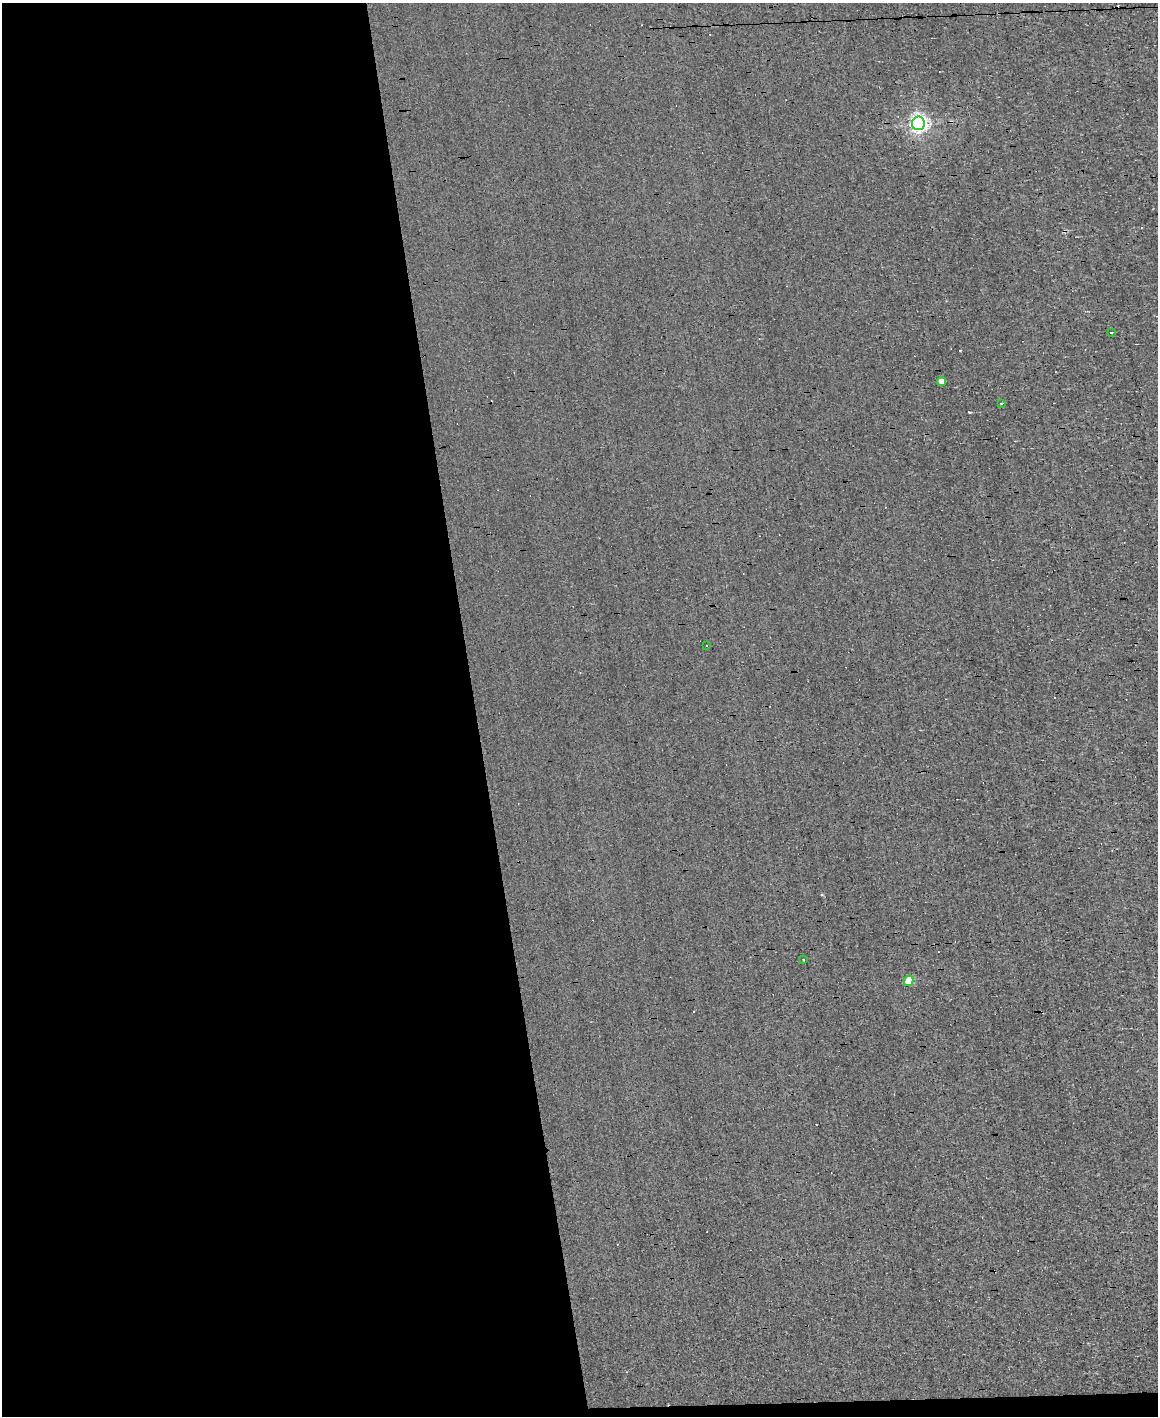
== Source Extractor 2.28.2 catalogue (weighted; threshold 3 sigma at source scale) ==
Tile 9 of 4 x 3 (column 1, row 3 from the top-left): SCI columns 1-1156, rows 222-1635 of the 4625 x 4573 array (HDU 1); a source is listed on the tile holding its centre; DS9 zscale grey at full resolution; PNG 1160 x 1418 px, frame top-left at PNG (2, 3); each listed source drawn as its Kron ellipse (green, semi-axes under 4 px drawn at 4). Shown black and unused: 42% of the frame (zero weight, under 3 of 4 exposures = <1% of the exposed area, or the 3 px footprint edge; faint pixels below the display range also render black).
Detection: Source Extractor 2.28.2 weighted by HDU 2 'WHT'; one run over the whole footprint, this tile lists its part. Background 1.57e-04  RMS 0.04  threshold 0.179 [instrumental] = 3 sigma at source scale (4.5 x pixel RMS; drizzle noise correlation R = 1.50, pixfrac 1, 0.05/0.05 arcsec/px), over >= 5 px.
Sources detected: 13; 6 cosmic-ray / hot-pixel residue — neither listed nor drawn; the other 7 listed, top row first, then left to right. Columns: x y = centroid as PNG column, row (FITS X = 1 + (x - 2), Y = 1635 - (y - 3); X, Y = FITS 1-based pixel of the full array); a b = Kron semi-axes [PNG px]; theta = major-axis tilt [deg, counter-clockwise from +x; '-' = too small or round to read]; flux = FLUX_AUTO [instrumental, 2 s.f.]
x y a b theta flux
918 123 7 6 - 1900
1111 332 3 3 - 16
941 382 4 4 - 31
1001 403 4 2 - 19
707 645 2 2 - 3.2
803 959 3 3 - 7.4
908 981 5 5 - 110